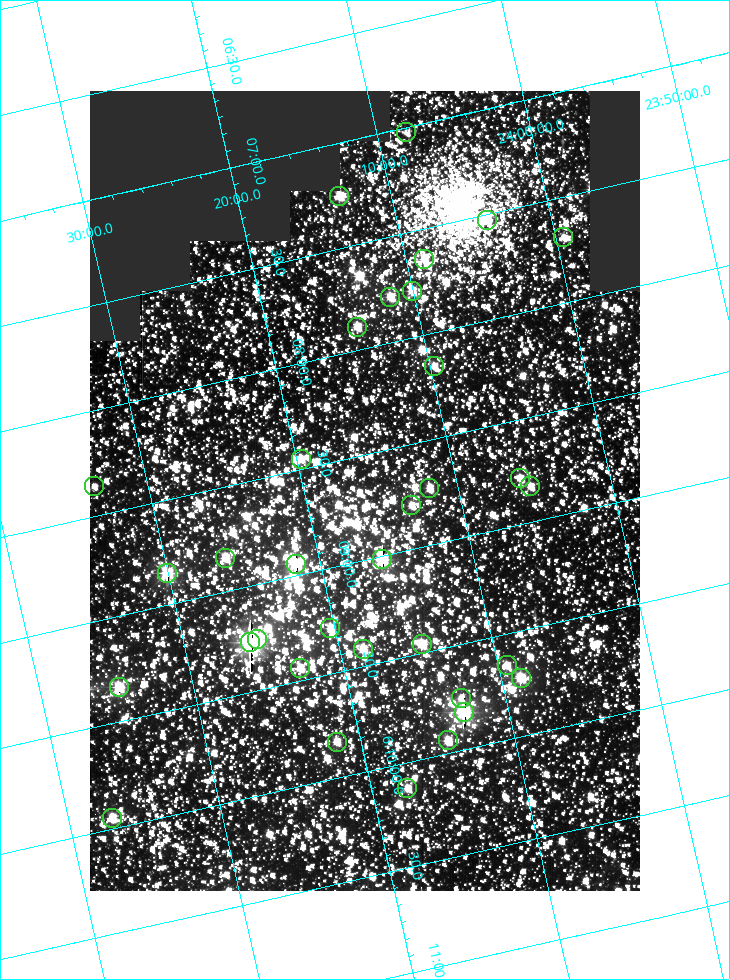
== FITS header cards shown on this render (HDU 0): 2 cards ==
NAXIS1  =                  550
NAXIS2  =                  800

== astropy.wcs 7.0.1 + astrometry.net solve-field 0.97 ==
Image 550 x 800 px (HDU 0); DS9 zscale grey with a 90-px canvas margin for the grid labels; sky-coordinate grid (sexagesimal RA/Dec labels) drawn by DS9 from the SOLVED WCS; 34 Tycho-2 reference stars matched to detected sources circled (green)
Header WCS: RA---TAN/DEC--TAN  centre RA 06:08:40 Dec +24:16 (92.17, +24.27 deg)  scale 3.97 arcsec/px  FOV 36.4' x 53.0'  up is -103 deg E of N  parity normal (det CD < 0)
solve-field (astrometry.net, Tycho-2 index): VERIFIED the header's WCS against the Tycho-2 star catalogue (verified at 3 index scales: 18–33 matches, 0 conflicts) and refined it, rather than solving blind
Solved WCS: RA---TAN-SIP/DEC--TAN-SIP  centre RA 06:08:40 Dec +24:16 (92.17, +24.27 deg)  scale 3.98 arcsec/px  FOV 36.4' x 53.0'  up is -103 deg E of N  parity normal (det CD < 0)
The solver's refit moves the header's centre by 0.14 arcsec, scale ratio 1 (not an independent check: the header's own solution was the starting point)
Tycho-2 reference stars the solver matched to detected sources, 34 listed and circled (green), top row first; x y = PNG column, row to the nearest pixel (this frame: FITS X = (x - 90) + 1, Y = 800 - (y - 91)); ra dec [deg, ICRS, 3 dp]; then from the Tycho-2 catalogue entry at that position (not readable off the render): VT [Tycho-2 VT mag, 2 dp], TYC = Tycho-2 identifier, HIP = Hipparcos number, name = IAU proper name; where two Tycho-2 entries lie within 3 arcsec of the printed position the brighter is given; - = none
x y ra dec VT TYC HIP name
406 132 91.756 +24.135 11.55 1864-383-1 - -
339 196 91.813 +24.222 9.50 1864-951-1 - -
487 220 91.882 +24.069 10.67 1864-1197-1 - -
563 237 91.922 +23.991 11.04 1864-773-1 - -
424 259 91.910 +24.147 9.81 1864-677-1 - -
412 291 91.945 +24.168 9.83 1864-545-1 - -
390 297 91.946 +24.193 9.49 1864-879-1 - -
357 327 91.972 +24.235 9.87 1864-607-1 - -
434 366 92.040 +24.163 9.97 1864-387-1 - -
301 459 92.113 +24.329 10.09 1877-692-1 - -
520 478 92.195 +24.097 9.91 1877-1306-1 - -
94 486 92.090 +24.558 11.22 1868-1493-1 - -
530 486 92.208 +24.088 10.02 1877-898-1 - -
429 488 92.182 +24.197 9.90 1877-42-1 - -
411 505 92.198 +24.221 10.14 1877-234-1 - -
225 558 92.210 +24.434 9.33 1881-345-1 - -
382 559 92.254 +24.266 8.73 1877-224-1 - -
296 564 92.236 +24.360 8.19 1877-300-1 29148 -
167 573 92.212 +24.501 8.67 1881-93-1 - -
330 628 92.321 +24.338 9.42 1877-884-1 - -
257 639 92.315 +24.419 9.14 1881-15-1 - -
250 642 92.316 +24.428 7.55 1881-1595-1 - -
422 644 92.364 +24.244 8.80 1877-1589-1 - -
363 649 92.355 +24.308 9.21 1877-702-1 - -
507 665 92.412 +24.157 10.23 1877-766-1 - -
300 668 92.360 +24.380 9.69 1881-496-1 - -
521 678 92.431 +24.145 8.75 1877-16-1 - -
119 687 92.334 +24.580 8.60 1881-81-1 - -
461 698 92.439 +24.215 10.07 1877-154-1 - -
464 712 92.456 +24.215 7.57 1877-1484-1 - -
448 740 92.485 +24.239 9.49 1877-1276-1 - -
337 742 92.457 +24.359 9.75 1877-1432-1 - -
407 788 92.531 +24.294 10.40 1877-334-1 - -
112 818 92.487 +24.619 9.38 1881-1542-1 - -